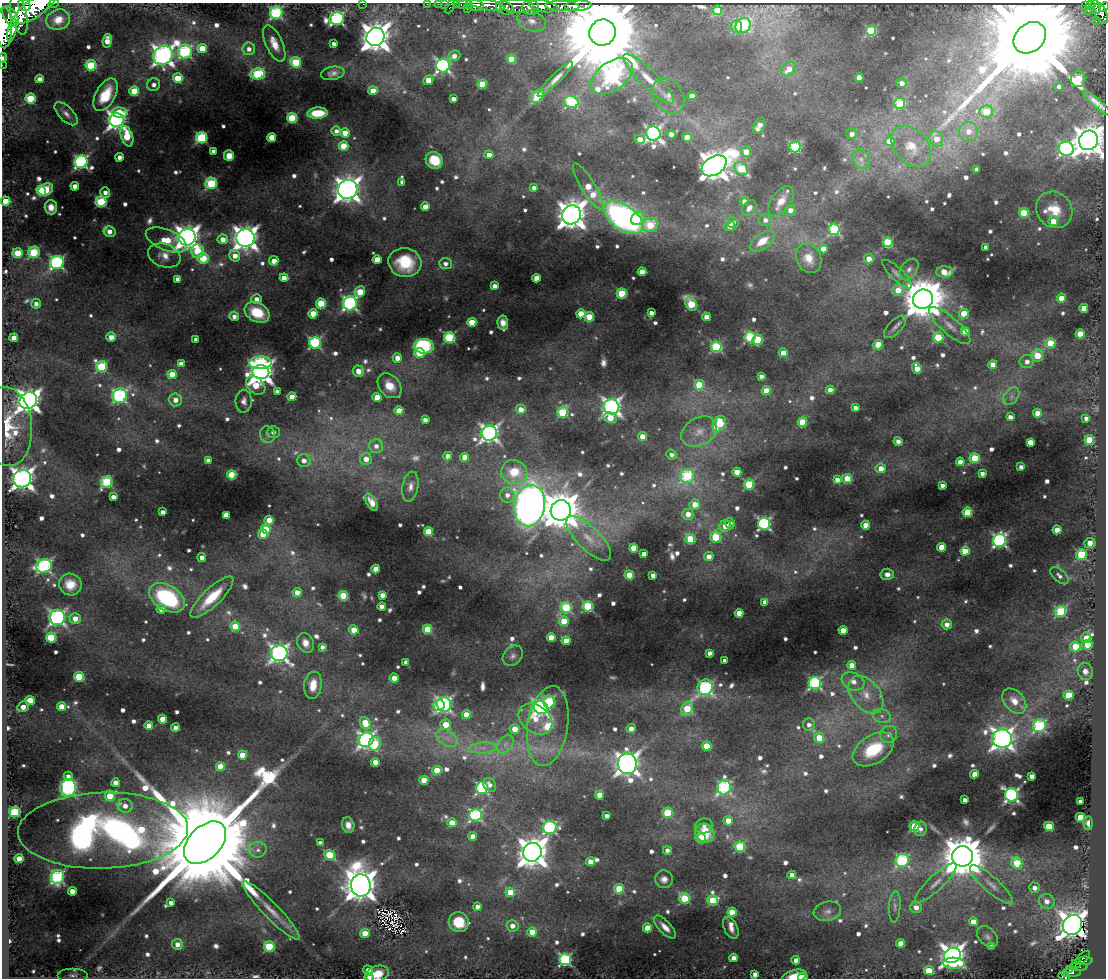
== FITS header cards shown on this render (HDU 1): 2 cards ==
NAXIS1  =                 1104
NAXIS2  =                  976

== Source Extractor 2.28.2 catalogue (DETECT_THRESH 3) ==
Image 1104 x 976 px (HDU 1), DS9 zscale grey, 1 PNG px = 1 image px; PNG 1108 x 980 px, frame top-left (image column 1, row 976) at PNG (2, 3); each listed source drawn as its Kron ellipse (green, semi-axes under 4 px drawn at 4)
Background 1.53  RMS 0.035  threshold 0.106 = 3 sigma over >= 5 px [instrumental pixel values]
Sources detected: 863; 5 with non-positive FLUX_AUTO (blend fragments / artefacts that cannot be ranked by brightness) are neither listed nor drawn; of the other 858, the 500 brightest by FLUX_AUTO listed and drawn (358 fainter detections omitted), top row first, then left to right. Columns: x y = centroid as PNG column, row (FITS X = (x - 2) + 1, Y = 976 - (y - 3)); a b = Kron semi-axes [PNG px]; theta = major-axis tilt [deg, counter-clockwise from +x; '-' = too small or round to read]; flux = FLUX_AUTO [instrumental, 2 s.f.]
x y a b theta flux
53 4 5 2 - 85
363 4 2 2 - 28
427 4 2 2 - 26
439 4 3 2 - 34
445 4 2 2 - 25
456 4 3 2 - 37
24 5 6 5 - 1800
465 5 8 3 0 140
475 5 9 5 -13 2500
487 5 17 5 -10 2600
1086 5 3 3 - 97
1090 5 4 3 - 330
517 6 17 6 -2 2200
544 6 14 5 -9 3800
562 6 17 5 -2 2700
578 6 13 5 4 1500
450 7 7 3 64 130
531 7 8 7 - 2100
1096 7 7 3 -73 440
1104 7 5 4 - 740
35 8 25 9 34 11000
505 8 9 6 -20 940
467 9 3 2 - 38
717 10 5 4 - 76
1088 11 5 3 - 67
276 13 6 6 - 370
1101 13 11 6 -69 1200
19 15 20 8 -78 5400
10 16 11 6 -56 3000
337 19 7 6 - 550
58 20 12 10 18 31
531 21 15 10 -20 23
1096 21 2 2 - 46
743 25 8 7 - 250
737 26 6 5 - 100
4 28 20 8 -89 7600
12 30 11 4 75 3700
871 31 5 5 - 190
603 33 13 13 - 74000
375 37 9 8 - 4300
1030 38 18 14 41 99000
107 41 7 4 82 31
274 44 19 8 -66 33
334 44 4 4 - 14
202 48 5 4 - 69
249 49 6 6 - 17
185 52 7 7 - 370
163 55 10 9 - 1800
454 56 6 5 - 18
3 58 4 3 - 13
511 59 5 4 - 55
296 62 5 5 - 140
2 65 2 2 - 16
91 65 5 5 - 160
443 66 7 6 - 660
789 69 8 6 42 33
333 73 12 6 10 13
258 74 7 5 10 200
612 76 24 14 36 830
859 77 4 4 - 31
178 78 5 4 - 96
39 79 4 4 - 19
555 79 24 5 45 23
648 79 34 9 -44 54
1078 79 8 7 - 150
428 80 5 4 - 33
902 83 5 5 - 14
482 84 5 4 - 87
154 85 6 6 - 15
1059 87 4 4 - 15
134 91 5 4 - 84
373 91 4 4 - 40
106 95 18 9 61 87
537 96 8 5 46 110
668 96 19 14 -54 41
692 96 4 4 - 20
30 98 5 5 - 130
453 99 4 4 - 17
571 102 7 6 - 270
900 103 5 5 - 180
1097 103 18 4 -41 18
986 111 7 6 - 75
119 113 8 5 -2 81
318 113 10 5 4 78
66 114 14 7 -45 14
292 118 5 5 - 160
117 120 7 7 - 1400
759 126 8 5 63 23
336 131 5 4 - 12
968 131 9 9 - 30
345 133 4 4 - 42
653 133 7 7 - 830
671 134 4 4 - 36
852 134 5 5 - 15
127 136 10 6 -71 110
272 137 4 4 - 67
687 137 4 4 - 42
201 138 5 5 - 290
640 139 5 4 - 43
936 139 8 6 -61 37
1089 140 10 9 - 4500
890 141 5 4 - 57
343 146 5 4 - 66
911 146 24 16 -48 59
795 147 5 5 - 230
1066 149 7 7 - 610
213 151 4 4 - 15
746 152 5 5 - 42
489 155 4 4 - 26
229 156 5 5 - 39
119 157 4 4 - 18
861 159 10 8 -55 14
434 160 9 8 - 62
81 162 6 6 - 500
714 166 13 9 31 4400
741 169 7 5 -40 170
977 169 4 4 - 13
402 182 4 4 - 13
211 183 6 5 - 210
75 186 4 4 - 23
588 186 26 7 -58 85
534 188 4 4 - 16
46 189 8 5 26 170
348 189 10 9 - 2700
41 191 5 3 - 50
105 192 5 5 - 16
5 201 5 4 - 50
744 201 5 5 - 18
781 201 17 9 54 35
101 202 5 5 - 200
51 207 7 6 - 25
425 207 4 4 - 35
749 208 8 6 51 19
790 210 5 5 - 20
1054 210 19 17 -46 73
1024 213 5 5 - 120
572 215 10 9 - 4300
624 218 22 12 -36 1100
638 218 7 6 - 56
765 220 6 6 - 16
1053 221 5 5 - 43
733 222 5 5 - 14
650 225 8 7 - 120
730 226 5 5 - 22
834 229 6 5 - 250
109 232 6 5 - 20
187 237 8 8 - 2500
246 238 9 9 - 2800
223 239 5 5 - 27
166 240 22 10 -23 79
762 241 14 7 36 47
887 242 5 5 - 170
986 247 4 4 - 15
824 249 4 4 - 40
197 251 7 6 - 91
34 252 6 5 - 200
18 253 5 5 - 71
164 255 16 11 -20 29
235 256 6 5 - 26
203 258 5 5 - 110
809 258 15 12 -63 36
869 259 5 4 - 31
377 260 4 4 - 54
274 261 5 4 - 29
57 263 7 6 - 480
405 263 16 14 -13 110
445 264 6 5 - 13
909 269 12 8 55 14
642 272 4 4 - 47
944 272 8 5 1 56
897 274 19 6 -44 13
284 278 4 4 - 26
536 278 4 4 - 33
178 279 4 4 - 17
495 286 4 4 - 21
898 290 6 5 - 45
360 292 6 5 - 62
622 293 5 5 - 150
1061 298 4 4 - 37
257 299 5 4 - 19
923 299 10 9 - 12000
321 303 5 5 - 110
350 303 7 7 - 590
36 304 5 4 - 14
691 304 7 5 -59 160
1084 308 4 4 - 45
257 312 13 9 -29 89
651 313 4 4 - 16
313 314 5 4 - 55
581 314 4 4 - 53
964 314 5 4 - 73
234 316 5 4 - 13
589 317 5 4 - 91
706 317 4 4 - 24
472 322 4 4 - 71
503 323 7 5 -86 17
950 326 26 8 -41 33
895 327 14 6 46 12
965 331 4 4 - 56
1080 334 4 4 - 68
111 337 5 4 - 23
750 337 5 5 - 240
938 337 5 5 - 150
14 338 4 4 - 31
449 338 5 5 - 260
196 339 4 4 - 12
758 340 5 5 - 130
315 343 6 6 - 370
1050 343 5 5 - 67
878 345 5 4 - 79
424 346 10 7 -3 300
716 347 5 5 - 230
419 353 5 5 - 66
783 353 4 4 - 39
1037 355 6 6 - 67
397 358 5 4 - 26
1027 362 7 6 - 18
260 363 11 6 2 280
181 364 4 4 - 20
993 365 4 4 - 32
102 367 5 5 - 200
917 368 6 4 -68 33
358 371 6 5 - 30
261 372 8 7 - 2500
172 374 4 4 - 45
761 376 4 4 - 13
256 385 11 7 -41 88
699 385 5 5 - 110
390 386 14 10 -50 40
830 390 4 4 - 19
277 391 4 4 - 12
766 391 4 4 - 51
120 396 7 7 - 420
1011 396 10 6 51 12
292 397 4 4 - 42
377 397 4 4 - 52
176 400 6 6 - 24
28 401 9 8 - 2400
244 401 11 8 88 15
611 407 8 7 - 1100
855 408 4 4 - 17
521 409 5 5 - 28
399 411 4 4 - 45
562 412 6 5 - 170
1037 413 4 4 - 31
1010 417 4 4 - 15
610 418 7 5 -15 48
1086 418 4 4 - 13
425 420 4 4 - 15
802 422 4 4 - 95
719 424 8 6 59 120
7 427 39 25 -85 130
273 432 6 6 - 15
699 432 19 13 29 40
489 433 8 7 - 1100
268 435 8 7 - 13
642 436 4 4 - 34
1089 440 5 4 - 92
898 441 4 4 - 13
1030 442 4 4 - 39
376 446 7 7 - 17
672 455 5 5 - 12
448 456 4 4 - 25
465 457 4 4 - 37
975 458 5 5 - 140
366 459 6 6 - 24
208 460 4 4 - 14
304 461 7 6 - 20
960 462 4 4 - 31
1021 467 4 4 - 13
881 468 5 4 - 29
514 472 13 12 - 80
737 472 4 4 - 44
982 473 4 3 - 13
232 475 4 4 - 99
687 476 7 7 - 240
22 479 9 8 - 1900
847 479 5 4 - 100
837 480 4 4 - 19
107 482 6 5 - 210
749 484 5 5 - 130
942 485 4 4 - 13
410 487 15 8 80 17
507 495 7 7 - 17
113 497 4 4 - 18
371 502 9 5 -59 21
695 504 5 5 - 40
530 506 21 15 80 2200
561 510 10 10 - 8200
163 512 4 4 - 14
967 512 5 4 - 110
688 514 5 5 - 32
226 515 4 4 - 31
269 520 4 4 - 43
730 523 5 5 - 13
764 524 6 6 - 480
866 525 4 4 - 34
725 526 6 5 - 35
266 529 5 4 - 56
1057 530 4 4 - 43
428 532 4 4 - 110
263 534 5 4 - 41
716 537 5 5 - 160
589 538 29 11 -44 51
690 539 5 5 - 110
1000 541 7 6 - 540
1090 543 5 5 - 35
941 547 4 4 - 57
634 548 4 4 - 67
965 551 4 4 - 70
644 554 4 4 - 26
1081 555 5 5 - 190
709 556 5 4 - 21
202 557 4 4 - 17
44 566 8 6 13 440
376 569 4 4 - 44
887 574 7 5 -4 16
629 575 4 4 - 57
653 575 4 4 - 15
1059 576 11 6 -42 12
70 585 11 10 - 54
297 592 4 4 - 28
382 595 4 4 - 19
343 596 5 4 - 110
212 597 28 9 44 88
167 598 19 12 -31 310
765 602 4 4 - 16
382 606 4 4 - 16
588 606 5 5 - 220
566 608 6 5 - 200
161 609 4 4 - 17
1060 611 6 5 - 230
739 613 4 4 - 56
57 617 8 7 - 690
75 618 5 5 - 29
564 621 5 4 - 68
947 624 5 5 - 20
235 626 5 5 - 68
427 629 4 4 - 90
354 630 4 4 - 40
843 630 4 4 - 38
51 637 5 5 - 150
551 638 4 4 - 48
1086 638 5 5 - 29
566 641 4 4 - 42
305 643 10 8 -66 24
1087 645 5 5 - 54
1075 646 5 5 - 110
322 647 4 4 - 12
279 653 8 8 - 1100
710 653 4 4 - 14
513 656 11 8 47 12
725 661 4 4 - 16
406 662 4 4 - 14
852 665 4 4 - 27
1085 671 9 7 -73 18
79 677 5 5 - 120
394 678 4 4 - 35
853 681 12 8 -23 26
815 683 6 6 - 390
313 685 13 8 83 47
705 687 8 7 - 450
866 695 21 14 -50 59
1068 695 5 4 - 91
30 700 5 4 - 81
1014 701 14 10 -49 40
549 702 6 6 - 130
444 704 7 7 - 650
439 705 6 5 - 170
23 707 6 5 - 28
62 707 4 4 - 45
541 708 7 6 - 870
687 709 7 5 67 120
466 715 4 4 - 44
882 716 9 7 -17 13
163 719 4 4 - 41
535 719 18 13 -37 67
365 723 6 5 - 69
445 725 5 5 - 54
809 725 6 6 - 15
149 726 4 4 - 27
548 726 40 20 81 140
1039 726 7 6 - 300
175 727 4 4 - 15
631 728 5 4 - 24
515 729 5 5 - 39
889 734 9 8 - 20
447 738 12 7 -35 22
819 738 5 5 - 74
1002 739 10 9 - 1900
366 740 8 7 - 900
375 744 7 5 69 140
505 744 10 6 52 15
707 746 5 4 - 100
483 748 14 5 4 18
873 749 22 14 32 150
242 755 4 4 - 42
375 762 4 4 - 42
627 764 10 9 - 2000
220 766 4 4 - 50
437 770 4 4 - 70
975 774 4 4 - 33
68 776 4 4 - 15
1031 776 4 4 - 17
424 780 4 4 - 62
115 783 4 4 - 25
490 785 7 5 -53 14
724 787 7 7 - 350
68 788 9 8 - 440
482 788 6 6 - 360
600 795 4 4 - 38
1011 795 7 6 - 680
110 796 5 5 - 60
965 800 4 4 - 18
1081 802 4 4 - 23
125 806 7 7 - 24
15 812 5 5 - 250
668 813 5 5 - 140
476 815 6 6 - 380
607 816 4 4 - 13
1080 817 4 4 - 74
728 821 5 5 - 33
452 823 4 4 - 54
1088 823 6 4 -88 17
348 825 8 6 -77 20
704 826 9 7 10 13
914 826 5 5 - 150
1049 826 5 4 - 110
550 827 7 6 - 410
921 829 7 6 - 13
103 830 85 38 2 2300
705 833 10 9 - 78
473 836 4 4 - 33
701 838 5 5 - 48
205 843 25 16 45 120000
320 843 4 4 - 12
740 847 5 5 - 180
258 850 8 8 - 14
667 850 4 4 - 12
532 852 9 9 - 4600
330 855 6 5 - 130
962 856 10 10 - 11000
19 859 4 4 - 39
902 861 7 6 - 350
591 862 4 4 - 44
1017 863 6 5 - 140
792 875 4 4 - 21
57 877 7 6 - 360
664 879 9 8 - 15
936 883 27 7 43 30
361 885 11 10 - 5500
991 885 28 7 -42 32
1034 888 5 5 - 17
619 889 5 4 - 110
72 891 4 4 - 30
510 892 5 4 - 49
684 898 5 5 - 170
713 900 5 5 - 150
1047 901 8 7 - 20
171 903 4 4 - 20
477 907 4 4 - 20
895 907 16 5 86 13
916 907 6 5 - 22
271 910 40 8 -46 48
827 911 14 9 11 18
732 912 4 4 - 88
459 922 10 9 - 78
973 922 4 4 - 49
1072 925 10 9 - 3600
513 926 6 5 - 19
665 927 14 6 -47 24
647 928 4 4 - 54
731 928 11 6 -65 16
532 932 5 5 - 33
365 933 4 4 - 61
987 937 12 8 -46 13
901 943 4 4 - 38
177 944 5 5 - 21
269 946 5 5 - 170
991 946 4 4 - 13
952 955 8 7 - 2300
733 958 4 4 - 22
1083 958 9 3 43 130
565 959 6 6 - 430
796 960 4 4 - 20
1084 961 8 4 4 230
954 963 11 5 -2 130
1076 964 5 3 - 70
1078 967 9 3 2 240
368 970 5 4 - 25
1070 970 4 3 - 50
929 971 5 4 - 90
1071 973 10 3 2 240
377 974 12 8 18 43
755 974 4 4 - 15
73 975 15 7 0 14
794 976 12 6 14 42
1064 976 6 3 -23 96
369 977 4 3 - 12
803 977 5 3 - 72
At the frame edge (FLAGS 8, measured only in part): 21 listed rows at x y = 53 4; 363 4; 427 4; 439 4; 445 4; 456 4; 24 5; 465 5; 475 5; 487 5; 450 7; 1104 7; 35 8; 4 28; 3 58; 2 65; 5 201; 794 976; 1064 976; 369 977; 803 977
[358 fainter detections neither listed nor drawn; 5 non-positive-flux detections neither listed nor drawn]